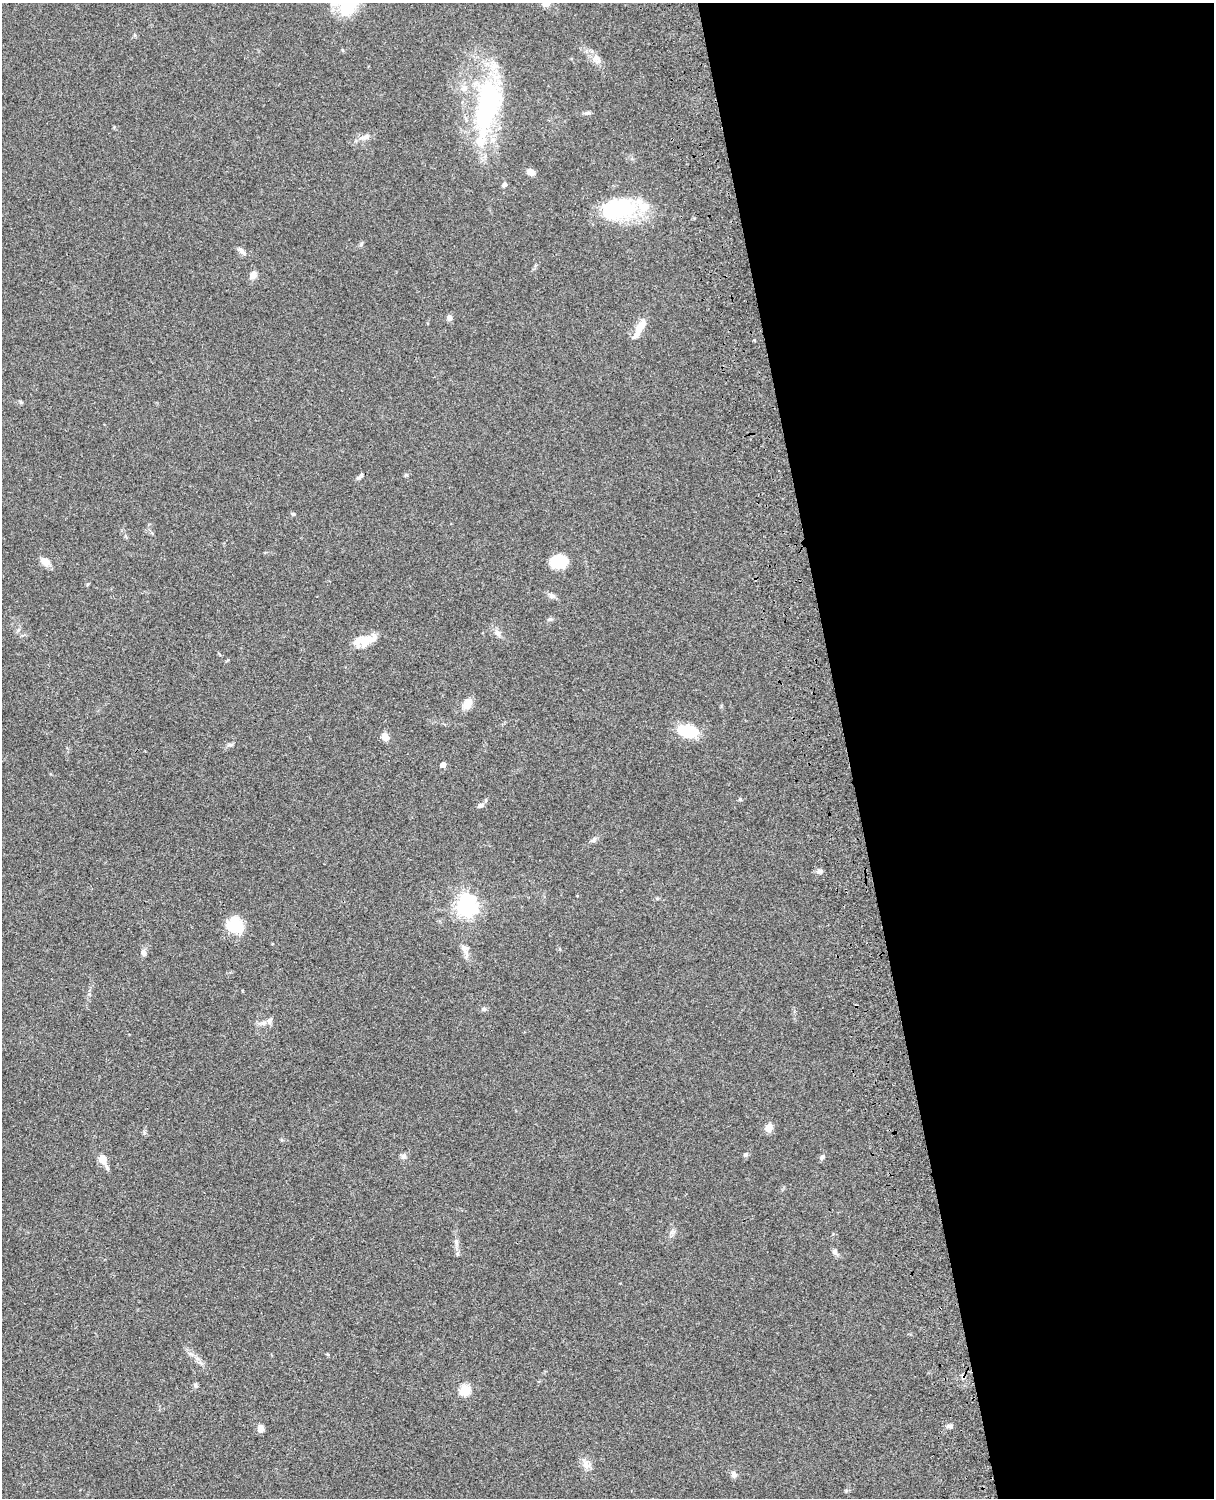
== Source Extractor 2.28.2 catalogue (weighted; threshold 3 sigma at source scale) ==
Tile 8 of 4 x 3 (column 4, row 2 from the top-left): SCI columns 3758-4969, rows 1774-3269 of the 5088 x 4929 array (HDU 1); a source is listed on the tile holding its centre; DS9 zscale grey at full resolution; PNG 1216 x 1500 px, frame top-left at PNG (2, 3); no overlay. Shown black and unused: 30% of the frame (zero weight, under 3 of 4 exposures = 6% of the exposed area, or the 3 px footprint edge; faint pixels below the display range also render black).
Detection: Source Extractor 2.28.2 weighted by HDU 2 'WHT'; one run over the whole footprint, this tile lists its part. Background 0.076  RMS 0.0057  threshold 0.0257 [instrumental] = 3 sigma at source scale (4.5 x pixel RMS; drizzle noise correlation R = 1.50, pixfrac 1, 0.05/0.05 arcsec/px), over >= 5 px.
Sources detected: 60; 7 inside a brighter listed object's ellipse — not listed separately; the other 53 listed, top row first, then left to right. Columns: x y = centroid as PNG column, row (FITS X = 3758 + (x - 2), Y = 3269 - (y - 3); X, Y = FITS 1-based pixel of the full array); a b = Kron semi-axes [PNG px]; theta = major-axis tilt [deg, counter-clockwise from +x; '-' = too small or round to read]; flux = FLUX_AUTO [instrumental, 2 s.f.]
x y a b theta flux
349 3 35 23 62 32
546 4 10 7 19 3.6
597 57 11 6 -43 2.8
487 106 79 31 79 88
587 113 8 5 24 1.2
365 137 15 7 13 3.3
530 172 8 6 -21 4.4
504 184 7 6 - 1.4
618 209 42 25 10 43
361 244 7 4 47 0.92
241 250 13 6 -44 2.3
253 275 9 8 - 3.3
450 318 6 5 - 2.6
643 323 15 9 53 4.3
361 475 7 5 50 1.4
293 514 5 4 - 0.72
45 561 13 10 -24 3.6
559 561 17 13 4 16
552 596 10 6 -32 1.9
550 619 8 5 9 1.1
498 633 9 7 -63 2.4
364 640 22 15 38 9.8
467 703 15 10 65 4.8
687 731 23 13 -11 18
385 737 9 7 -44 4.5
230 745 7 4 -18 0.92
443 765 5 4 - 3.3
740 799 4 4 - 0.82
480 806 10 6 32 1.7
594 840 10 5 49 1.5
819 871 8 5 20 1.5
467 905 7 7 - 330
235 924 19 14 -59 17
465 949 15 8 -71 3.3
143 953 9 6 -81 2.1
484 1009 6 4 -43 0.86
264 1023 8 6 21 2.3
769 1128 8 7 - 5.2
746 1155 6 5 - 1.2
403 1156 7 7 - 1.7
822 1157 7 5 52 1.4
103 1160 13 7 -64 7.6
671 1232 9 3 45 1.2
456 1242 9 5 -72 1.6
835 1252 7 7 - 1.7
457 1254 6 4 72 0.78
328 1354 4 3 - 0.74
195 1385 6 6 - 1.1
465 1390 5 5 - 37
949 1426 8 5 -1 1.5
260 1429 8 6 -87 3.7
586 1465 12 10 -65 4
734 1475 8 7 - 2.2
Isophote crosses this tile's border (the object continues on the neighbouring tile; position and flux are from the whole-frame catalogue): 2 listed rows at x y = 349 3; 546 4